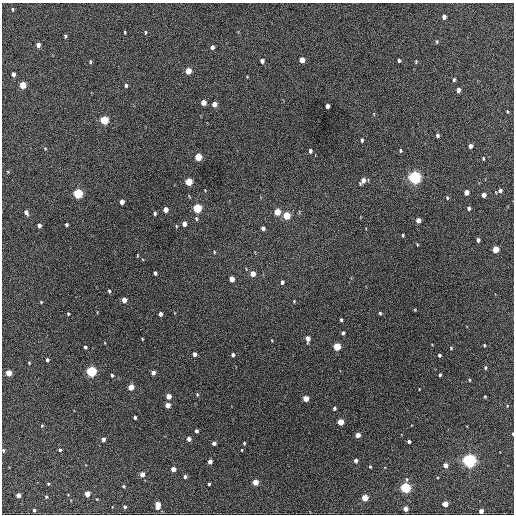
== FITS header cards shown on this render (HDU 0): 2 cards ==
NAXIS1  =                  512 / Axis length
NAXIS2  =                  512 / Axis length

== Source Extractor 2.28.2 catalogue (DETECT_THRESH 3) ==
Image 512 x 512 px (HDU 0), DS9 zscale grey, 1 PNG px = 1 image px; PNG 516 x 516 px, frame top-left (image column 1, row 512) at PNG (2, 3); no overlay
Background 395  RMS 19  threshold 58.1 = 3 sigma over >= 5 px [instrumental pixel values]
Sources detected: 140; all 140 listed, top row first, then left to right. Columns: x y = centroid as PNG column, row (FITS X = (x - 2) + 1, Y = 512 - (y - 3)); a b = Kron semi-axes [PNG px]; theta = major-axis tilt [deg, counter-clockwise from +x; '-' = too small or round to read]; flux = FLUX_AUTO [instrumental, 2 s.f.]
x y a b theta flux
13 9 5 3 - 1300
444 17 4 4 - 5400
125 32 4 2 - 1200
145 32 5 3 - 1500
65 36 4 3 - 1700
437 42 6 4 84 1500
38 45 4 4 - 7100
212 47 4 4 - 4100
302 60 5 4 - 15000
399 60 4 3 - 2700
90 61 4 3 - 1600
262 61 4 4 - 4800
416 62 5 3 - 1200
188 71 5 4 - 23000
13 74 5 3 - 4400
454 80 5 3 - 2000
23 85 5 4 - 29000
126 85 5 4 - 2100
458 90 4 4 - 6400
203 102 5 4 - 13000
214 104 5 4 - 9900
327 106 4 4 - 5400
507 111 4 3 - 1200
104 120 5 4 - 69000
437 135 5 4 - 3300
362 140 5 4 - 2300
470 146 4 4 - 5800
45 148 5 3 - 1100
310 151 4 3 - 3300
400 151 5 4 - 1700
198 157 5 4 - 38000
483 158 4 3 - 1500
8 172 5 3 - 1100
414 177 5 5 - 390000
363 181 6 4 59 8200
189 182 5 4 - 40000
500 191 5 4 - 3600
466 192 5 4 - 9200
78 193 5 5 - 120000
483 195 4 4 - 7000
447 198 5 3 - 1600
122 202 5 4 - 8600
197 208 5 4 - 92000
469 208 4 4 - 2700
165 210 5 4 - 11000
26 212 6 4 -62 4600
277 212 5 4 - 25000
155 213 4 3 - 2100
286 216 5 4 - 45000
196 219 6 4 -68 1800
418 220 4 4 - 8300
184 224 4 4 - 8500
39 225 4 4 - 4900
66 225 4 3 - 2200
176 226 5 3 - 1000
263 228 4 4 - 4800
403 235 3 2 - 1400
478 240 4 3 - 3300
417 244 3 3 - 1000
495 249 5 4 - 26000
214 252 5 3 - 1100
137 255 5 3 - 1100
155 273 4 3 - 3100
253 274 5 4 - 12000
232 279 5 4 - 13000
282 282 5 4 - 2700
109 291 5 3 - 1900
124 300 4 4 - 11000
294 301 3 3 - 1000
41 302 3 3 - 1100
415 310 3 3 - 960
380 313 3 3 - 1700
68 314 3 3 - 1400
160 314 4 3 - 4500
341 320 4 3 - 1800
343 333 4 3 - 2900
142 339 3 2 - 1000
308 339 5 4 - 8400
105 343 4 2 - 820
484 345 3 3 - 1400
85 347 4 3 - 2200
337 347 5 4 - 46000
451 348 3 3 - 1300
194 354 4 3 - 4800
233 355 4 3 - 3200
439 355 3 3 - 2200
47 360 4 3 - 2800
29 363 3 3 - 1100
485 367 4 3 - 1900
91 371 5 5 - 160000
153 372 4 4 - 6400
8 373 4 4 - 21000
112 375 4 3 - 2500
440 375 3 3 - 1900
469 380 4 3 - 1000
131 387 4 4 - 21000
197 394 5 4 - 1500
168 396 4 4 - 12000
485 396 3 2 - 1200
306 398 4 4 - 19000
167 405 4 4 - 13000
507 406 4 3 - 1000
334 408 4 3 - 2400
135 417 3 3 - 2500
340 422 4 4 - 27000
42 425 4 4 - 1300
196 431 4 3 - 3700
513 434 3 2 - 1200
358 435 4 4 - 12000
103 439 4 4 - 6700
189 439 4 4 - 7200
409 441 3 3 - 3000
214 443 4 4 - 4700
244 443 3 3 - 1500
3 450 4 3 - 2100
60 450 4 4 - 1900
242 450 4 2 - 760
469 460 5 5 - 460000
210 461 4 4 - 7000
356 461 4 3 - 4400
445 465 4 4 - 8500
370 467 4 3 - 1300
173 469 4 4 - 11000
142 474 4 4 - 11000
185 477 4 4 - 3500
255 482 4 4 - 20000
48 484 4 3 - 1400
209 484 3 3 - 1800
123 486 4 4 - 1200
405 488 5 5 - 160000
87 494 4 4 - 15000
18 495 4 4 - 7400
46 497 4 3 - 1500
365 498 4 4 - 29000
445 504 4 4 - 17000
157 505 6 4 89 16000
125 507 4 3 - 2400
405 509 4 4 - 10000
34 510 3 3 - 2000
481 511 4 4 - 9200
At the frame edge (FLAGS 8, measured only in part): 2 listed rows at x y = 513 434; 3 450